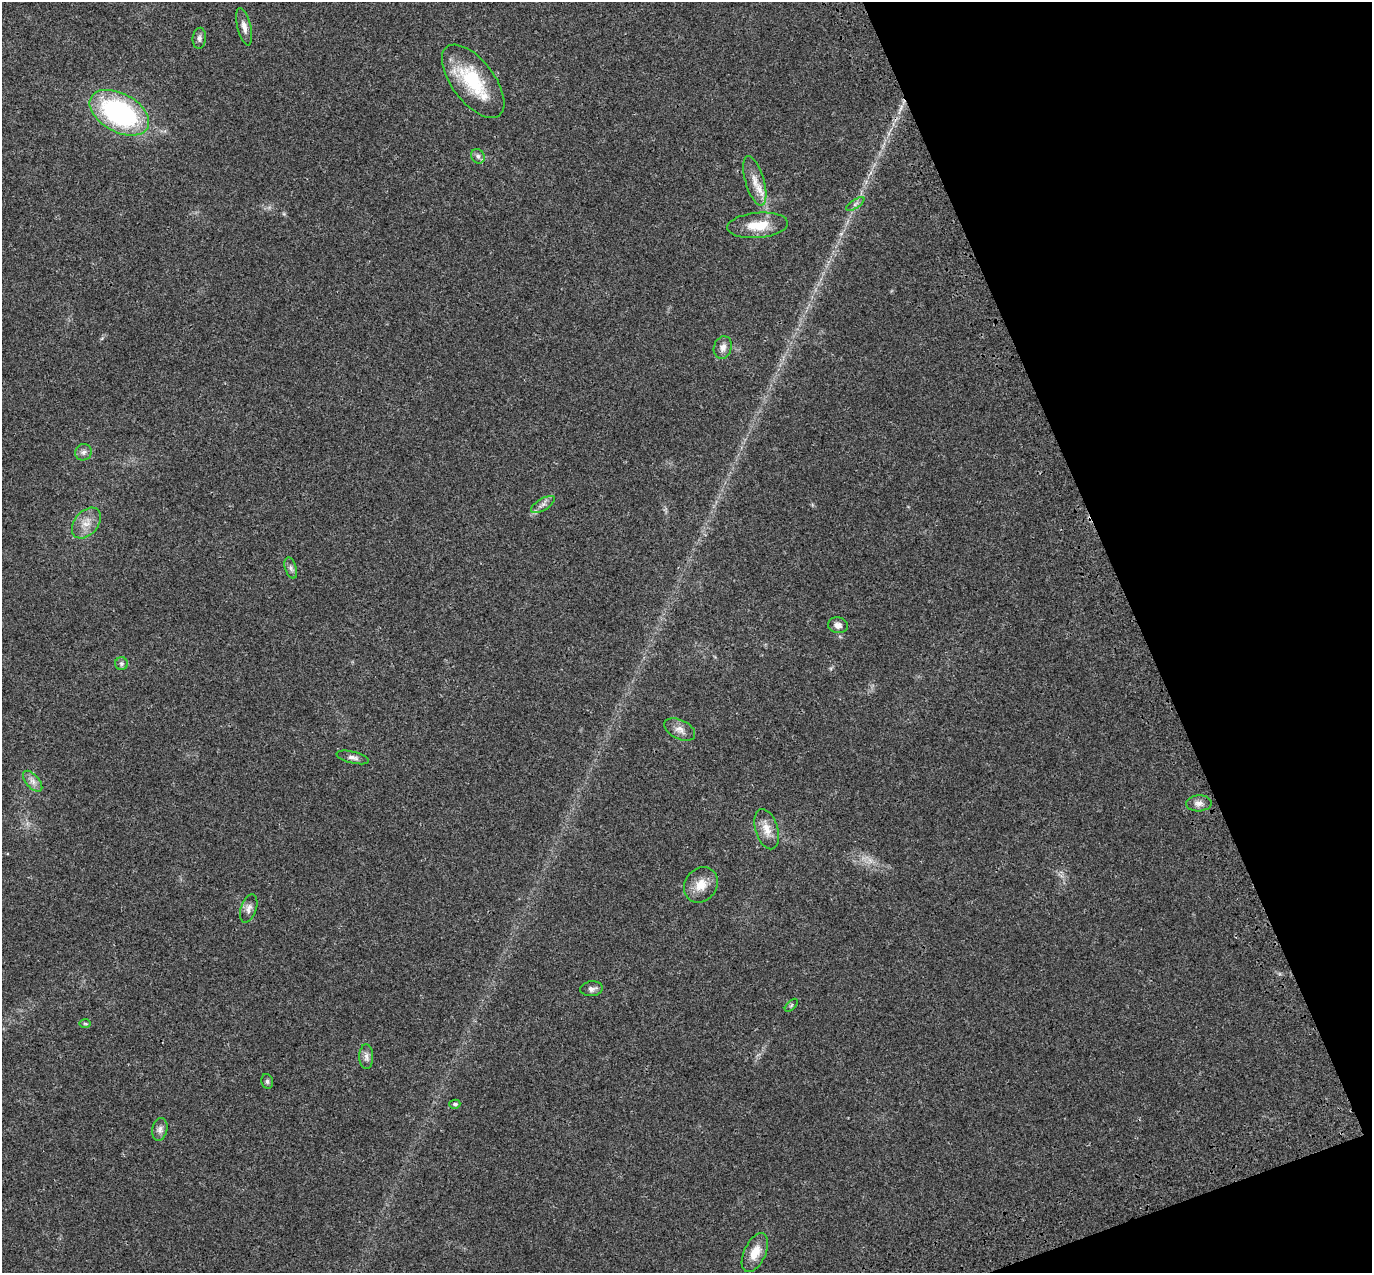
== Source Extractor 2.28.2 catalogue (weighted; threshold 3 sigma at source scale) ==
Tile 12 of 4 x 4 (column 4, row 3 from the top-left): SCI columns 4222-5591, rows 1490-2760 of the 5707 x 5572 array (HDU 1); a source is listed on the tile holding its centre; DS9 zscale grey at full resolution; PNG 1374 x 1275 px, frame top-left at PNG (2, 2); each listed source drawn as its Kron ellipse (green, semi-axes under 4 px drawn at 4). Shown black and unused: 18% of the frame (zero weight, under 3 of 4 exposures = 9% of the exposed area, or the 3 px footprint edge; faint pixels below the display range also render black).
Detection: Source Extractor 2.28.2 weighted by HDU 2 'WHT'; one run over the whole footprint, this tile lists its part. Background 0.0222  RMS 0.003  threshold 0.0135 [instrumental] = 3 sigma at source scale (4.5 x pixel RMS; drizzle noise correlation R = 1.50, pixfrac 1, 0.0396/0.0396 arcsec/px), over >= 5 px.
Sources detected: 31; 1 too faint to see at this stretch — neither listed nor drawn; the other 30 listed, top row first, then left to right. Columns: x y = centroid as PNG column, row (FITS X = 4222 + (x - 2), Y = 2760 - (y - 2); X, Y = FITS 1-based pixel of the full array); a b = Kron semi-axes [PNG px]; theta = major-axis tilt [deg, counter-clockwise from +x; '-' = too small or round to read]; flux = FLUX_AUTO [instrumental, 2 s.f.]
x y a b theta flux
244 27 19 6 -76 2
199 38 10 6 84 0.98
473 81 43 21 -52 18
119 113 32 19 -29 52
478 156 8 6 -56 0.93
755 181 25 9 -73 4
855 204 10 4 34 0.77
758 225 30 12 5 6.8
723 347 11 9 74 1.8
83 452 8 8 - 1.1
543 504 13 6 31 1.3
86 523 17 11 49 3.5
291 568 11 5 -72 0.96
838 625 10 8 -10 1.6
122 664 6 6 - 0.78
680 729 16 9 -26 2.1
353 757 17 6 -13 1.3
33 781 12 6 -49 1.7
1199 803 13 8 3 1.7
767 829 21 11 -73 3.7
701 885 18 16 52 4.5
249 908 14 7 72 1.6
592 989 11 7 7 1.2
791 1005 8 3 45 0.37
85 1023 6 4 -2 0.38
366 1057 12 7 -89 1.4
267 1081 7 5 -76 0.65
455 1104 5 4 - 0.62
160 1129 12 7 78 1.4
755 1252 21 10 64 4.7